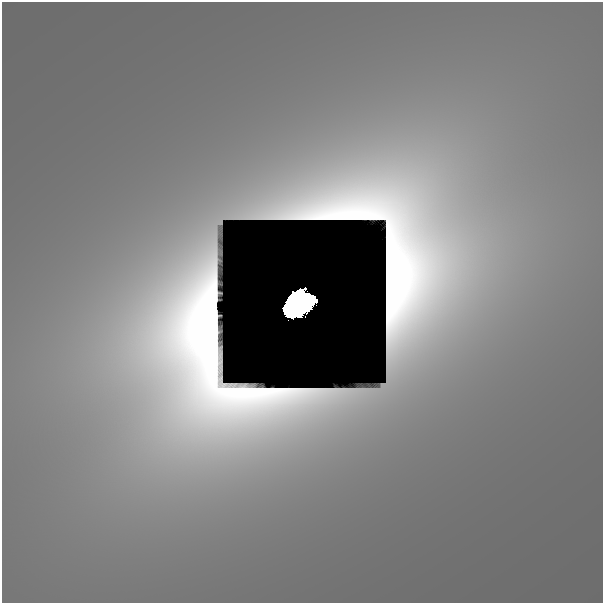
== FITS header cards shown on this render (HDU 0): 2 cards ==
NAXIS1  =                  601
NAXIS2  =                  601

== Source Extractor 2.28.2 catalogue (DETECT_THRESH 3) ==
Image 601 x 601 px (HDU 0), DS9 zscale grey, 1 PNG px = 1 image px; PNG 605 x 605 px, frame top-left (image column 1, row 601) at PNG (2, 2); no overlay
Background 8.11e-09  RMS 1.4e-09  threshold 4.14e-09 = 3 sigma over >= 5 px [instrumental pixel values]
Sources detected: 3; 2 with non-positive FLUX_AUTO (blend fragments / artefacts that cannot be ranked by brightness) are not listed; the other 1 listed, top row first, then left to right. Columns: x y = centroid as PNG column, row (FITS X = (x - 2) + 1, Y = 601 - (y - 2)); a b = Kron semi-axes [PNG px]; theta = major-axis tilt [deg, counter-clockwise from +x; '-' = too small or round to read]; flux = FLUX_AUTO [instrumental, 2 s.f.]
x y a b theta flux
298 304 28 18 32 26
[2 non-positive-flux detections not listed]